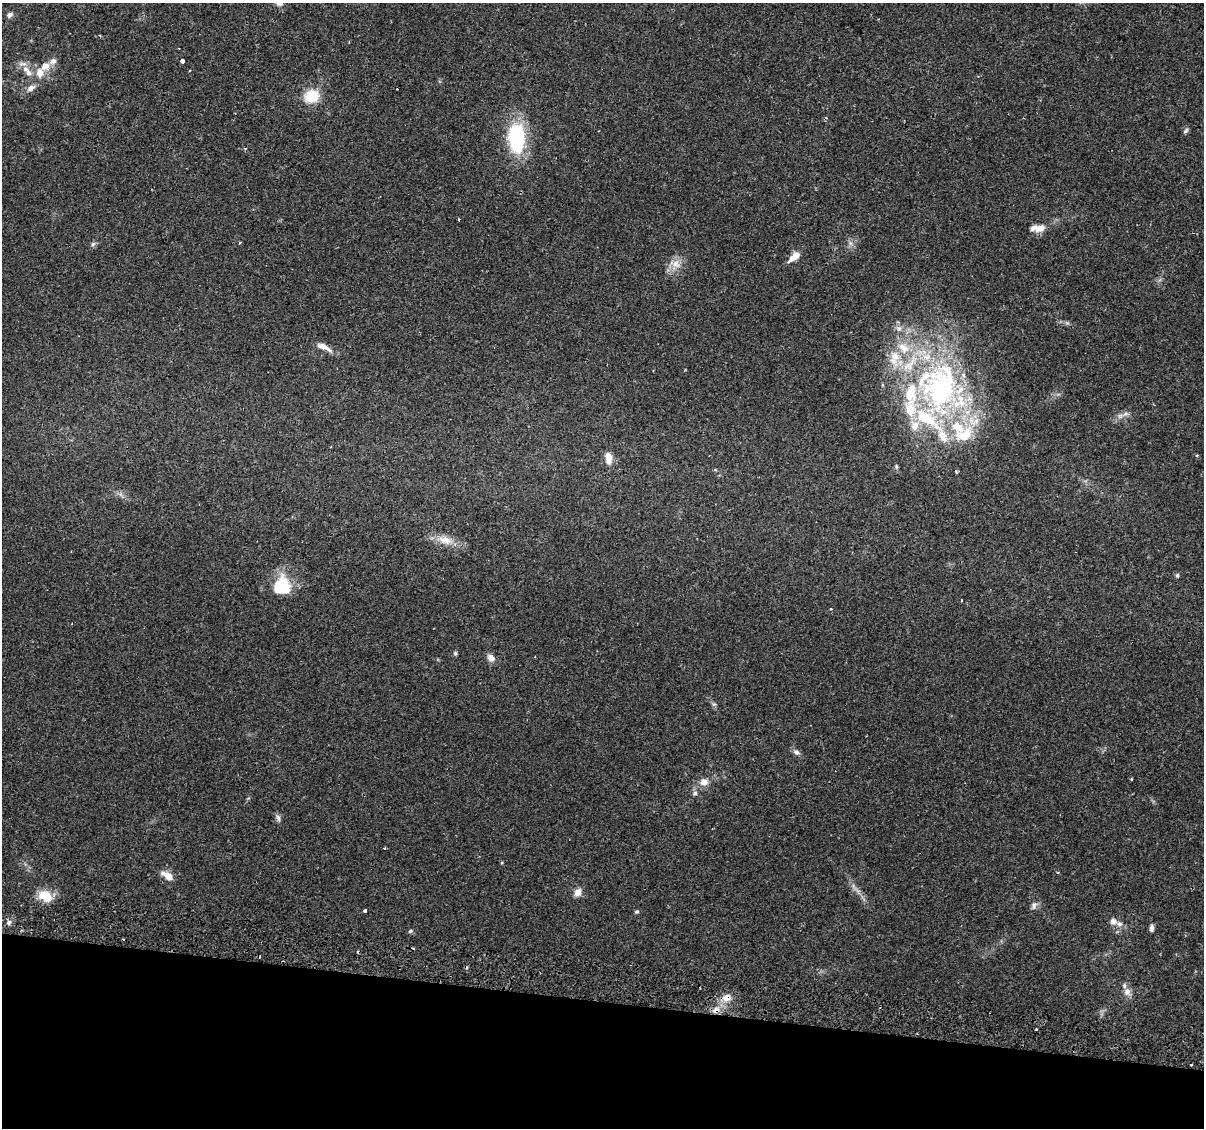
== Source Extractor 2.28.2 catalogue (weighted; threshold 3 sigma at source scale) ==
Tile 15 of 4 x 4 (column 3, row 4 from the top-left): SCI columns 2466-3667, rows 287-1412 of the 4939 x 5131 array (HDU 1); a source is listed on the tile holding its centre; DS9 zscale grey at full resolution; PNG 1206 x 1130 px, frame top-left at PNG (2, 3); no overlay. Shown black and unused: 11% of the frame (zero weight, under 2 of 3 exposures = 5% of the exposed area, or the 3 px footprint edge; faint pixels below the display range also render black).
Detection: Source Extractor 2.28.2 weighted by HDU 2 'WHT'; one run over the whole footprint, this tile lists its part. Background 0.0483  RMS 0.0035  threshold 0.0156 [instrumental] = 3 sigma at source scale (4.5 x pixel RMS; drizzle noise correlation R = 1.50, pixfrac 1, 0.0396/0.0396 arcsec/px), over >= 5 px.
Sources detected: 71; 1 inside a brighter object's white glare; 4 cosmic-ray / hot-pixel residue — not listed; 15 inside a brighter listed object's ellipse — not listed separately; the other 51 listed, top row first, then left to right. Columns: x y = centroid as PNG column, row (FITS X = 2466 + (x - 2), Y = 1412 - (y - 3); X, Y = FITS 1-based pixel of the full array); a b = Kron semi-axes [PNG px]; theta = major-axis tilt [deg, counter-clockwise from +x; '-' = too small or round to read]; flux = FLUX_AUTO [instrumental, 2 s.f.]
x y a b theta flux
10 15 8 6 44 1.1
182 61 4 3 - 6.4
45 66 12 10 26 3.5
26 69 9 8 - 2.2
31 88 13 7 34 1.9
312 96 15 12 23 9.2
1186 131 8 5 47 0.75
516 138 35 18 -89 27
459 219 3 2 - 0.56
1040 228 15 10 19 2.9
240 243 3 3 - 0.46
850 243 7 4 -71 0.86
93 244 7 5 72 0.84
794 256 13 6 38 4.1
676 264 13 12 - 3.7
899 328 9 7 -51 1.7
323 347 20 6 -24 3.1
894 358 25 13 85 8
940 388 79 52 82 97
1125 414 7 4 19 0.99
608 458 15 8 -81 3.4
896 467 6 5 - 0.59
715 470 4 3 - 0.41
956 472 5 3 - 0.35
445 540 22 11 -12 4.9
1177 575 5 4 - 0.58
278 587 30 11 68 7.4
962 600 3 2 - 0.31
831 609 3 3 - 0.29
455 653 6 5 - 0.53
491 658 9 7 -39 2.1
796 752 9 7 -30 1.2
704 782 12 10 -6 2.7
695 793 7 5 13 0.84
278 818 10 5 -71 0.99
385 848 3 3 - 0.46
167 876 16 7 -35 3.2
578 892 10 8 58 2.2
45 896 18 13 -37 6.1
1034 906 10 7 74 1.3
365 911 3 3 - 7.1
637 912 6 5 - 0.51
1113 921 10 8 -4 1.7
9 922 8 6 58 1
1151 928 8 5 88 1.1
410 931 7 4 27 0.57
1127 992 10 8 -81 2.4
727 998 13 10 24 3.7
715 1010 12 8 48 2.9
1036 1029 3 2 - 0.49
1191 1065 3 2 - 0.4
Overlapping masked pixels (flux is a lower limit): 2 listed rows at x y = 727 998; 715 1010